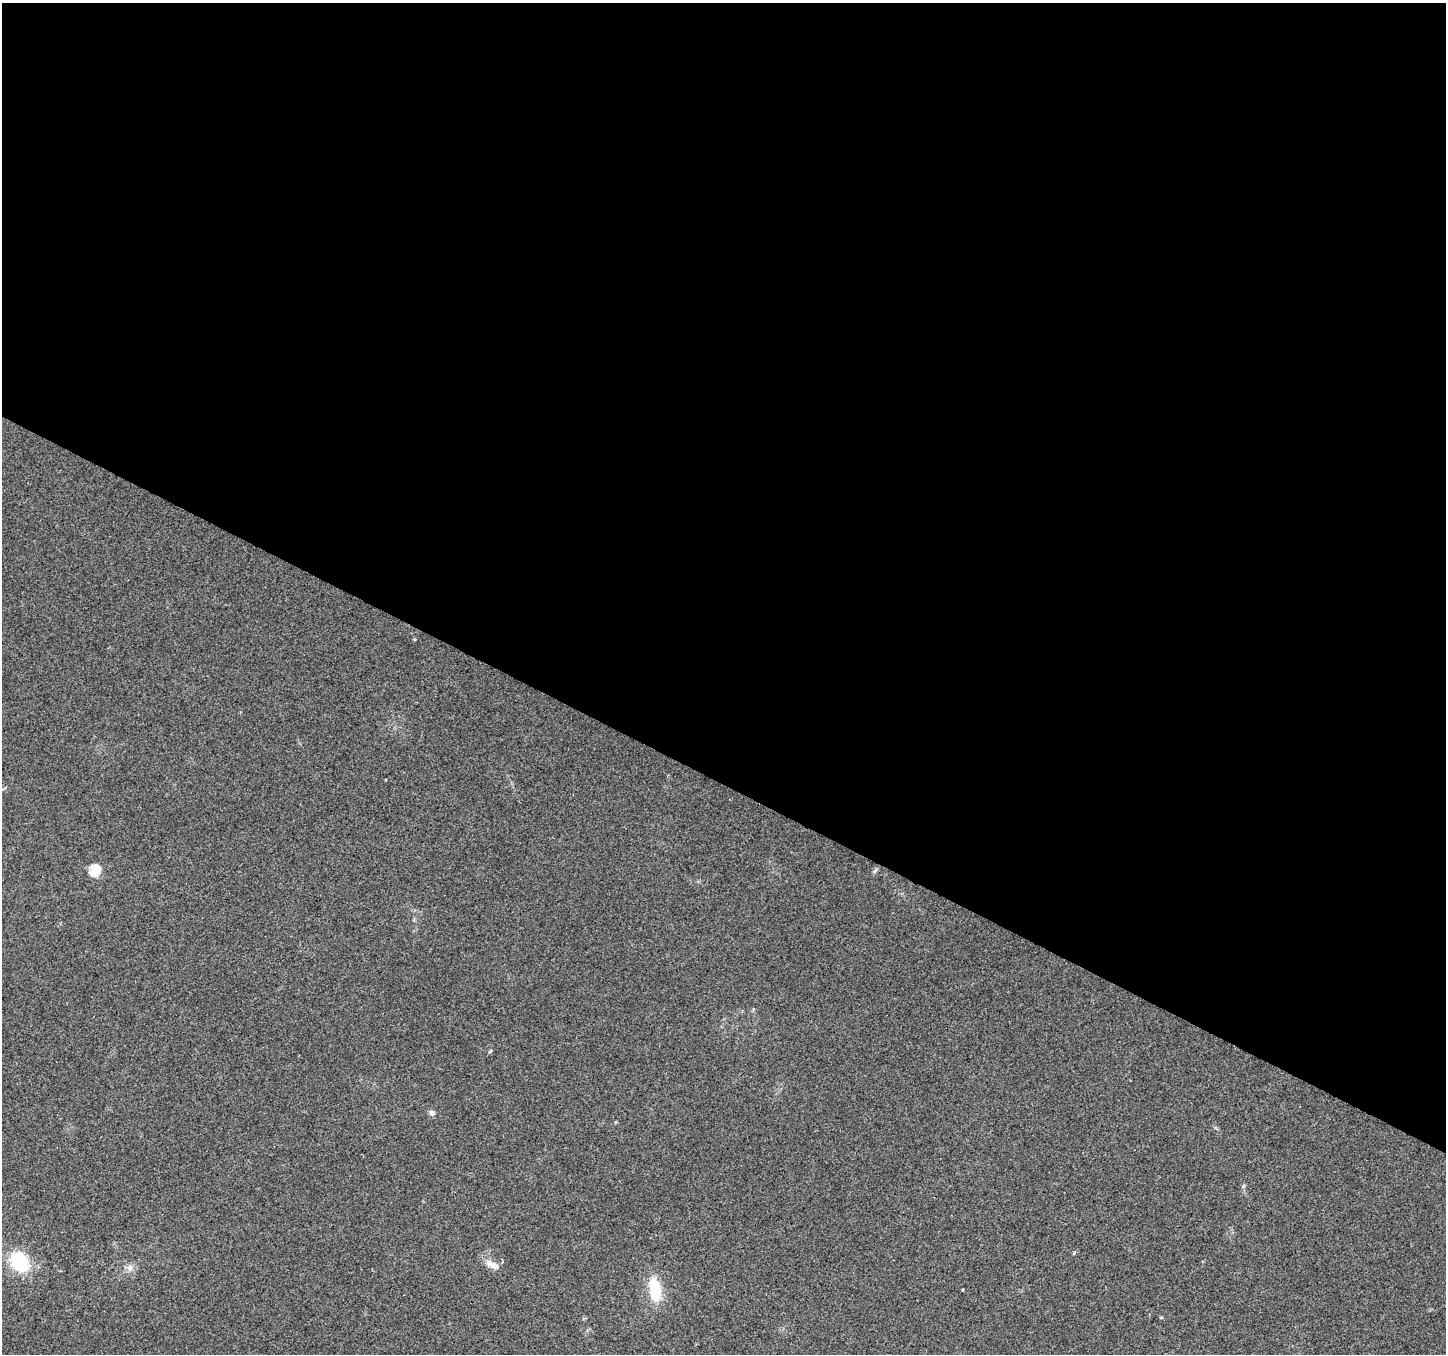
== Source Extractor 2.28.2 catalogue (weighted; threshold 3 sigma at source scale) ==
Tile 3 of 4 x 4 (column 3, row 1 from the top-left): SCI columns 2894-4337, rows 4324-5675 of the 5780 x 5874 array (HDU 1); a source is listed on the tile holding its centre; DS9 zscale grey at full resolution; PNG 1448 x 1356 px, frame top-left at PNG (2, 3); no overlay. Shown black and unused: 58% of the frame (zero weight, under 2 of 3 exposures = <1% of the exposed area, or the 3 px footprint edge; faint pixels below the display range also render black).
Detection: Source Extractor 2.28.2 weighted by HDU 2 'WHT'; one run over the whole footprint, this tile lists its part. Background 0.0665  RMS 0.0074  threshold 0.0331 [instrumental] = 3 sigma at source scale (4.5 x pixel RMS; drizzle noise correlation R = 1.50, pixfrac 1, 0.0396/0.0396 arcsec/px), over >= 5 px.
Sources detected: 11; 1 inside a brighter listed object's ellipse — not listed separately; the other 10 listed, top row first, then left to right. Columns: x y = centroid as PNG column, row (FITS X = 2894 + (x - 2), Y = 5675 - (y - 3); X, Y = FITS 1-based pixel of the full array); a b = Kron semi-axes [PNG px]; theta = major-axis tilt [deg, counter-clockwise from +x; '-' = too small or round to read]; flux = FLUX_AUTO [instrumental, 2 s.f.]
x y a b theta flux
95 870 6 5 - 52
875 871 7 5 59 1.3
490 1051 6 4 4 0.83
431 1112 8 6 -35 2.2
1074 1253 5 3 - 0.82
19 1262 24 17 -52 36
492 1264 20 8 -25 6
129 1267 8 8 - 3.3
655 1289 27 12 -81 26
962 1290 3 2 - 1.2